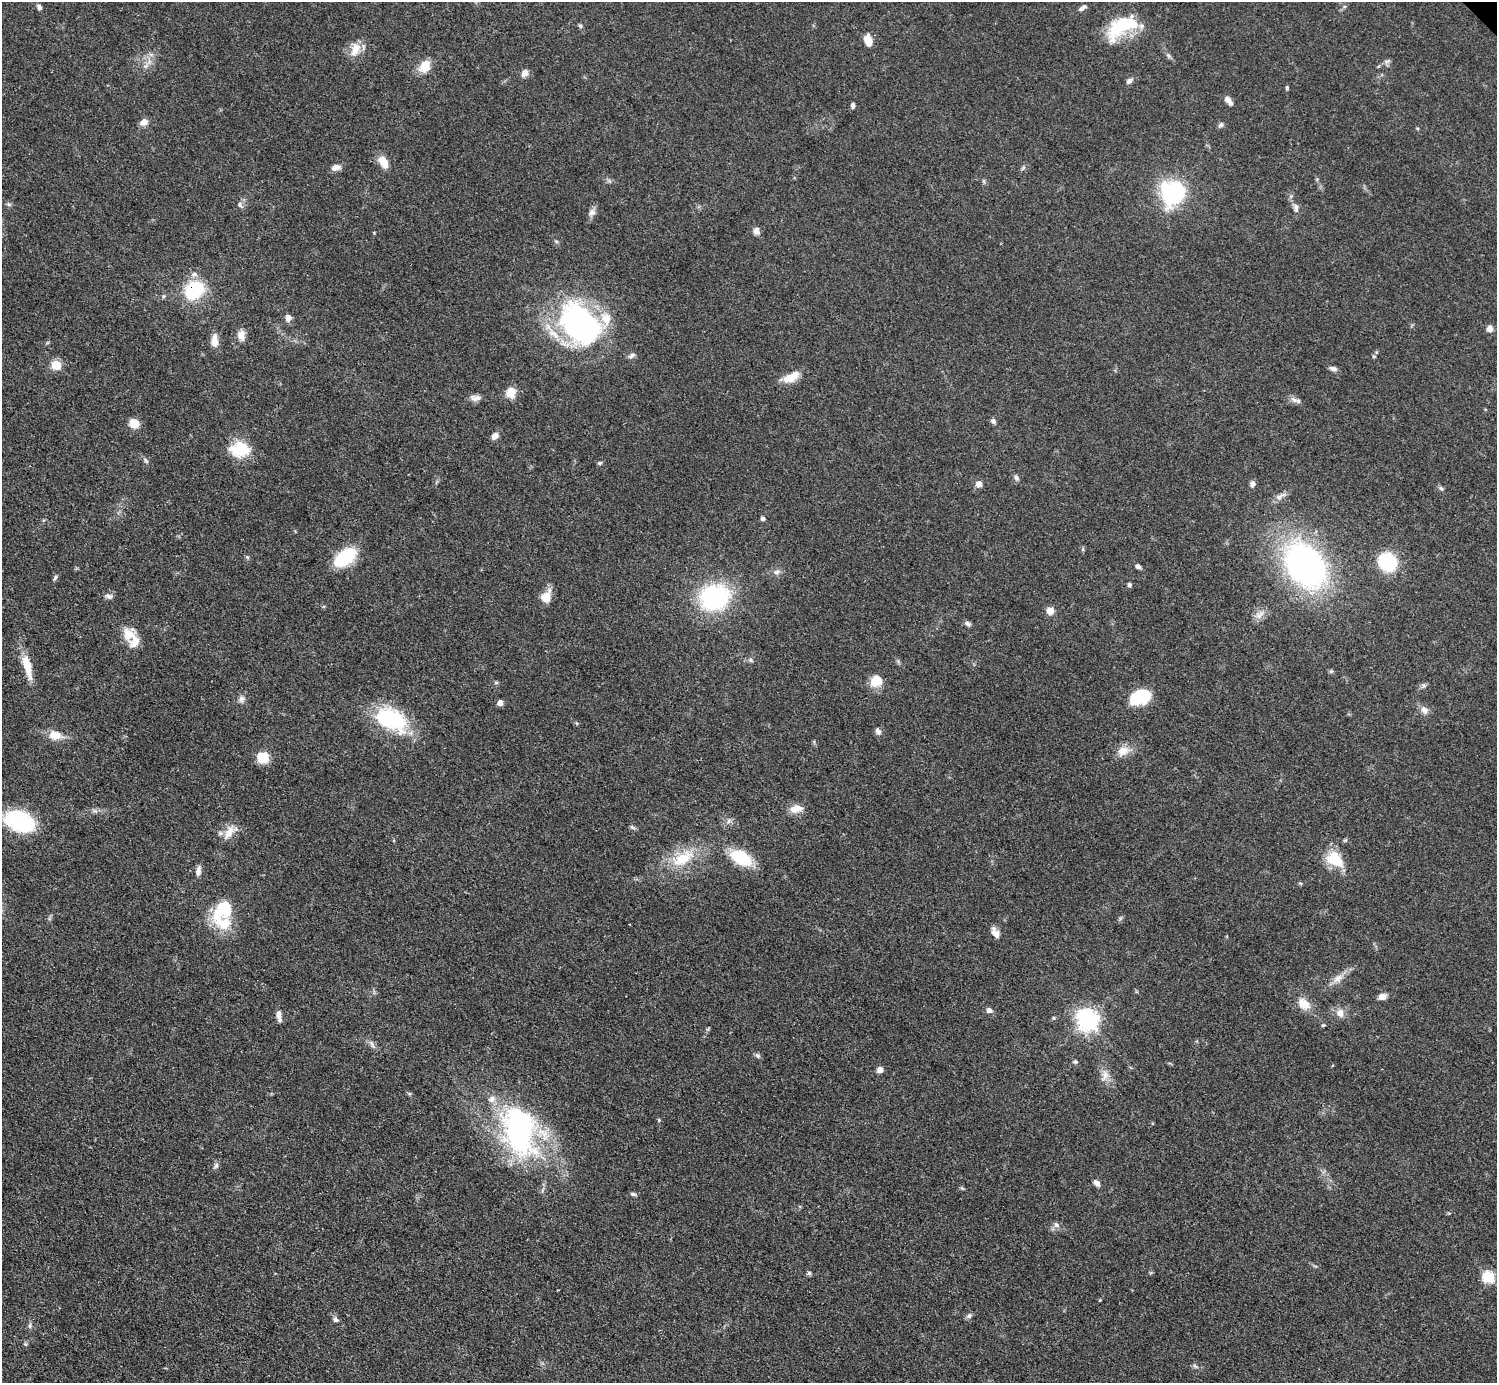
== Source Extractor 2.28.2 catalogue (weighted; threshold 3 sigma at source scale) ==
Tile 7 of 4 x 4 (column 3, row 2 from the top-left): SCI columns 2990-4484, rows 3061-4441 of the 5980 x 5979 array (HDU 1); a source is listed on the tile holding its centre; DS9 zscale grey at full resolution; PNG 1499 x 1385 px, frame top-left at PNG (2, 2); no overlay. Shown black and unused: <1% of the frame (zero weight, under 3 of 4 exposures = <1% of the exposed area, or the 3 px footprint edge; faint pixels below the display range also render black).
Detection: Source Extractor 2.28.2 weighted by HDU 2 'WHT'; one run over the whole footprint, this tile lists its part. Background 0.049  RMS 0.0048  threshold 0.0217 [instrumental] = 3 sigma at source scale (4.5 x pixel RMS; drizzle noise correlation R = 1.50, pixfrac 1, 0.05/0.05 arcsec/px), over >= 5 px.
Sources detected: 128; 3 inside a brighter object's white glare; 1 long thin detection or spike segment (spike, bleed or trail) — not listed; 6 inside a brighter listed object's ellipse — not listed separately; the other 118 listed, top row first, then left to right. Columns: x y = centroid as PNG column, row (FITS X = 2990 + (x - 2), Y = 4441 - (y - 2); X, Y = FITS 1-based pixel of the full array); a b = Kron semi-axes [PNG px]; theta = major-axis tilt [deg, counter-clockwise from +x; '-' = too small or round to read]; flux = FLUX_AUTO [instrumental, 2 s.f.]
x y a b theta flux
39 7 7 5 -53 1.5
1083 8 12 5 34 1.7
580 26 6 5 - 0.87
1118 27 37 18 51 24
868 40 13 8 -76 5.5
355 49 20 11 70 6.6
151 54 7 4 -19 1
1168 55 8 4 -58 1.1
1387 62 8 5 44 1.2
425 66 16 12 59 7.6
524 73 10 8 53 2.5
1129 81 8 6 44 1.6
1287 88 6 4 72 0.64
1227 99 8 6 -41 2.6
853 105 6 4 83 1.3
144 122 10 8 22 2.8
1221 125 8 5 37 1.2
383 162 15 9 -59 6.3
336 167 11 7 13 2.7
1023 168 7 4 45 0.89
1173 193 28 27 - 41
9 204 7 5 -30 0.94
240 204 8 6 -76 1.5
1296 207 12 7 -79 2.2
592 212 10 8 49 2.2
757 231 10 8 -68 2.2
196 288 19 14 -5 24
288 318 7 6 - 3
580 324 55 36 -49 110
1489 329 8 7 - 2.5
241 335 13 9 87 3.5
214 341 16 8 88 4.5
632 356 11 6 29 1.4
56 365 5 5 - 22
1333 369 10 5 -13 1.6
791 377 23 10 27 6.6
511 392 12 10 75 6
475 398 15 7 -1 2.6
1294 400 12 6 -36 2.1
993 421 7 6 - 1.2
134 423 7 7 - 10
495 436 8 6 46 3
240 449 22 16 1 17
146 460 10 4 -55 1.1
600 463 5 4 - 0.77
1016 478 8 5 -46 1.2
979 484 6 6 - 3.1
1252 484 7 6 - 1.8
1441 488 7 5 -43 0.93
1280 496 20 6 26 2.7
762 518 5 5 - 0.98
345 557 23 13 38 29
1387 562 14 13 - 35
1138 566 6 5 - 1.4
1305 566 34 23 -53 210
776 572 10 6 2 1.9
55 578 8 4 53 0.97
1129 585 5 4 - 1.3
109 596 11 6 -5 1.7
546 597 15 11 65 6.1
715 597 30 24 21 58
1050 611 8 7 - 4
967 623 9 6 -27 1.3
129 635 20 18 74 8.3
750 660 6 5 - 0.98
27 667 35 9 -76 9.7
1331 671 6 5 - 0.74
876 681 15 13 28 7
496 683 6 4 0 0.68
1423 685 6 5 - 0.96
1137 697 18 16 48 16
242 699 9 8 - 1.9
500 703 5 5 - 3.4
1424 710 11 8 -56 2.8
391 719 37 21 -27 43
878 731 9 6 -61 1.8
55 735 18 12 -6 6.2
1123 751 16 11 35 5.6
263 758 11 10 - 11
796 809 17 10 9 5.1
95 811 8 4 -36 1
20 821 28 18 -23 43
632 827 8 5 -30 0.94
229 833 23 10 62 5.8
683 858 27 14 31 16
741 858 18 11 -30 26
1335 859 24 16 -38 13
198 871 13 6 82 2.5
1300 883 6 3 -18 0.51
224 908 27 20 46 19
996 934 14 9 -51 3.4
1338 978 15 9 42 4.2
1382 997 9 7 22 2.9
1304 1004 19 13 -41 6.6
989 1010 8 6 -30 2
1340 1013 11 10 - 3.8
279 1016 13 5 -80 2.6
1053 1018 5 5 - 0.63
1087 1020 8 7 - 310
1323 1025 5 5 - 0.57
372 1044 14 3 -68 1.4
757 1055 8 6 -20 1
1075 1062 6 5 - 0.83
880 1070 6 6 - 2.7
1105 1075 16 9 69 3.7
659 1120 5 4 - 0.53
519 1130 65 40 -77 100
216 1166 9 5 53 1.3
1097 1183 8 6 -49 2
633 1194 8 4 -15 1
1056 1225 8 7 - 1.6
809 1273 6 5 - 0.92
1488 1277 6 6 - 36
969 1316 9 6 49 1.2
336 1320 8 7 - 1.4
30 1326 7 5 88 1.2
25 1344 6 4 -71 0.67
1195 1366 7 4 -45 0.88
Overlapping masked pixels (flux is a lower limit): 1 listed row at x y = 196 288